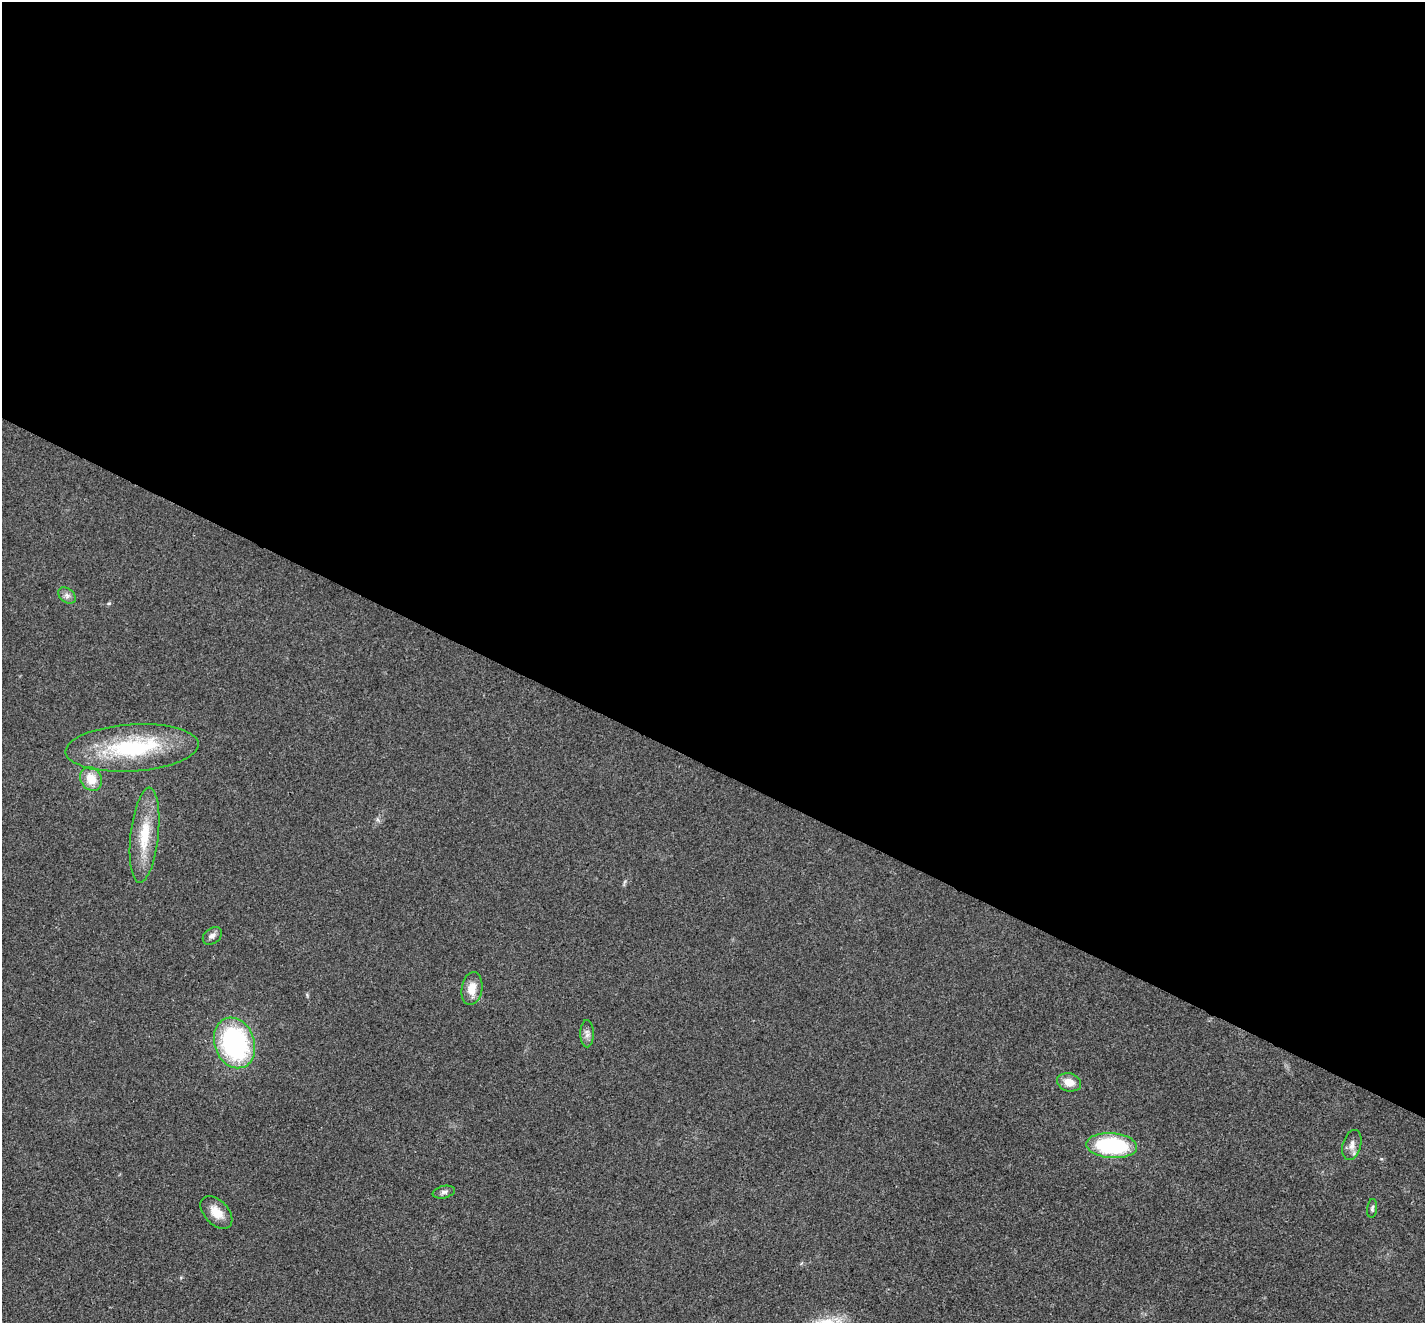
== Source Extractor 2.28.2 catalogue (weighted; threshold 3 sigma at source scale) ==
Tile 3 of 4 x 4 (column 3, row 1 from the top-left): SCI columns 2854-4276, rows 4247-5567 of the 5702 x 5713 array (HDU 1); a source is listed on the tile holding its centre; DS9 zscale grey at full resolution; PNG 1427 x 1325 px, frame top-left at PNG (2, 2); each listed source drawn as its Kron ellipse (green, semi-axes under 4 px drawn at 4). Shown black and unused: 58% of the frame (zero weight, under 3 of 4 exposures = <1% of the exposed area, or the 3 px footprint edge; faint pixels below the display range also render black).
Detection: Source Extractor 2.28.2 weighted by HDU 2 'WHT'; one run over the whole footprint, this tile lists its part. Background 0.0186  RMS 0.0049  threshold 0.0223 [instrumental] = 3 sigma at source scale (4.5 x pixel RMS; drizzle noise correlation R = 1.50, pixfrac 1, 0.05/0.05 arcsec/px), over >= 5 px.
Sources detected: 14; all 14 listed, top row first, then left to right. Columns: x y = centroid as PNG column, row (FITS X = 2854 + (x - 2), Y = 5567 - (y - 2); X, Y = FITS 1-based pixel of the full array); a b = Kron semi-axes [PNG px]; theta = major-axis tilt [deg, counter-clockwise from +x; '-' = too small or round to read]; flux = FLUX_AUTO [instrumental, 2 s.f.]
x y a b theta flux
67 595 10 7 -39 1.9
132 748 67 23 4 50
91 779 12 10 -59 8.5
144 835 48 14 84 18
212 936 10 7 38 2.1
472 989 16 10 80 6.4
587 1034 13 6 -90 2.2
234 1043 26 20 -70 79
1069 1082 12 9 -16 5.5
1352 1145 15 9 74 3.3
1112 1146 25 12 -4 49
444 1192 11 6 14 1.7
1372 1208 9 5 83 1.1
216 1212 19 12 -47 7.1